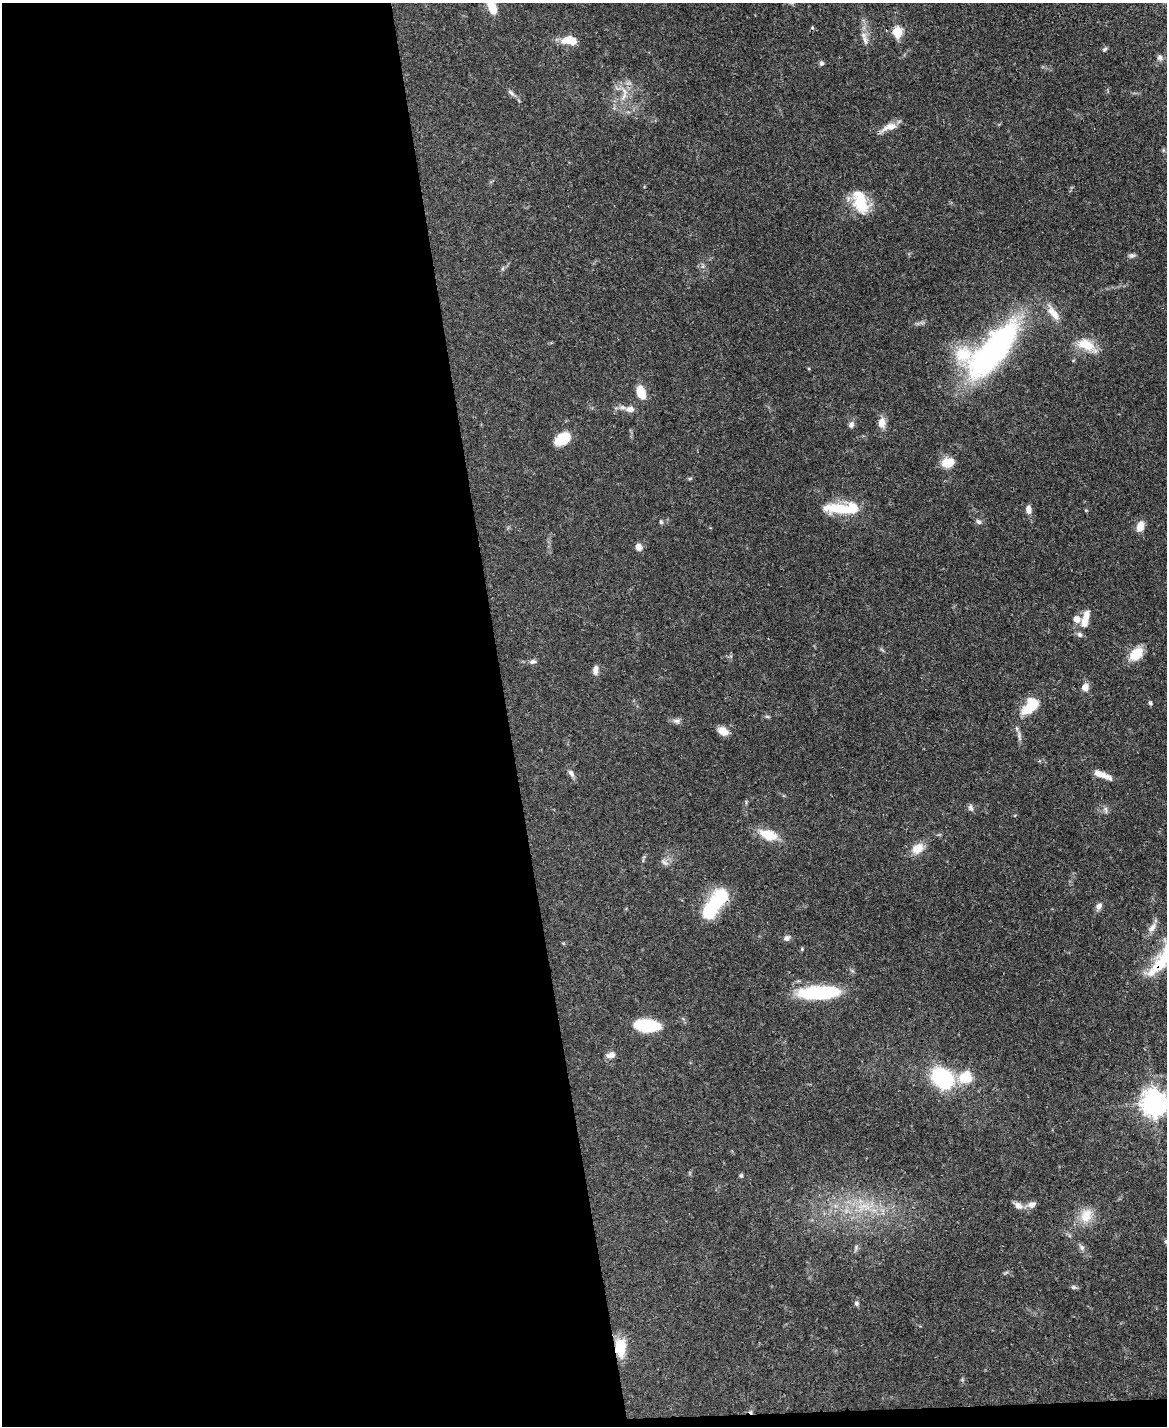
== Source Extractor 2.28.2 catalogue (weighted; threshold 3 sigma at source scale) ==
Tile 9 of 4 x 3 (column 1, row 3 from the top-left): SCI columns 3-1167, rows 242-1665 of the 4665 x 4644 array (HDU 1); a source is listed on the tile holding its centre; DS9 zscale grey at full resolution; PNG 1169 x 1428 px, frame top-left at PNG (2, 3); no overlay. Shown black and unused: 44% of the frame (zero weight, under 3 of 4 exposures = <1% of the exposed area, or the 3 px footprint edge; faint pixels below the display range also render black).
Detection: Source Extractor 2.28.2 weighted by HDU 2 'WHT'; one run over the whole footprint, this tile lists its part. Background 0.0656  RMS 0.0033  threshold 0.015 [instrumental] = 3 sigma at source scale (4.5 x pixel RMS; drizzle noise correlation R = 1.50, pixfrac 1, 0.05/0.05 arcsec/px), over >= 5 px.
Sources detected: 80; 1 too faint to see at this stretch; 3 inside a brighter object's white glare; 3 cosmic-ray / hot-pixel residue — not listed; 4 inside a brighter listed object's ellipse — not listed separately; the other 69 listed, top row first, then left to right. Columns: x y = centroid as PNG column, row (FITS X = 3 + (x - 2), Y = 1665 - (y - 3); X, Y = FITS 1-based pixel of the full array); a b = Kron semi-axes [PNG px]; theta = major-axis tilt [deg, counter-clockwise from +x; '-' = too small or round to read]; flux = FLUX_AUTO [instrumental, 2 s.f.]
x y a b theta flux
491 6 17 8 -68 6.8
897 32 6 5 - 19
569 40 18 9 -5 5.7
865 40 16 6 -81 2.1
1105 49 6 5 - 0.62
1160 57 10 7 -85 1.2
821 63 7 6 - 0.75
511 93 11 5 -47 1
624 96 12 6 69 2.2
890 127 21 9 17 3.6
1163 150 6 4 -73 0.49
860 202 30 17 -68 11
1131 255 10 5 1 0.82
1053 313 25 9 -54 4.6
1086 345 29 14 -25 7.3
993 350 65 22 50 100
641 392 14 8 -72 6.1
630 409 13 8 2 2.2
882 423 13 9 -89 2.8
851 425 9 7 71 1.2
563 439 15 10 32 10
948 463 15 11 13 4.7
690 478 6 4 19 0.42
840 509 38 12 -4 13
1029 509 11 7 -81 1.8
1086 510 5 3 - 0.28
661 522 6 5 - 0.57
978 522 8 6 -38 0.87
1140 526 11 8 73 3.4
639 547 7 6 - 2.4
1084 621 16 9 87 3.3
1136 654 14 10 47 8.1
533 662 10 6 3 1.1
595 670 12 6 85 1.7
1085 687 10 9 - 2.2
1150 703 6 5 - 0.56
1030 706 23 13 46 9.4
767 716 6 4 -1 0.49
677 721 11 7 6 1.3
723 731 13 9 -27 3
1019 736 16 5 -80 1.4
571 773 11 6 -55 1.3
1103 775 25 7 -22 3.3
970 808 10 6 -60 1
1106 810 11 4 -81 0.79
768 835 22 11 -20 7.7
917 848 18 13 37 4.3
1099 906 10 7 58 1.4
713 907 34 16 51 19
1152 927 16 8 60 2.4
787 938 7 6 - 1.4
802 949 5 4 - 0.33
1159 965 37 14 39 12
819 993 43 13 2 26
646 1025 23 10 -5 18
611 1055 11 7 10 1.9
966 1077 16 15 - 8.4
942 1078 16 12 -43 40
1154 1103 9 8 - 360
741 1175 6 5 - 0.55
1018 1205 13 8 -34 2.2
1032 1205 10 8 22 2
864 1207 25 13 4 9.7
1086 1215 22 16 71 6
856 1247 8 5 68 0.74
1082 1248 9 5 -61 1
1074 1287 8 5 -11 0.75
856 1303 6 6 - 0.75
620 1347 20 11 -88 9.2
Overlapping masked pixels (flux is a lower limit): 5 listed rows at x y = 993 350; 1136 654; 713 907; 1159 965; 620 1347
Isophote crosses this tile's border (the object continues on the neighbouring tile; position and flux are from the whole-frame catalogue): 2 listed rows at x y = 491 6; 1154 1103